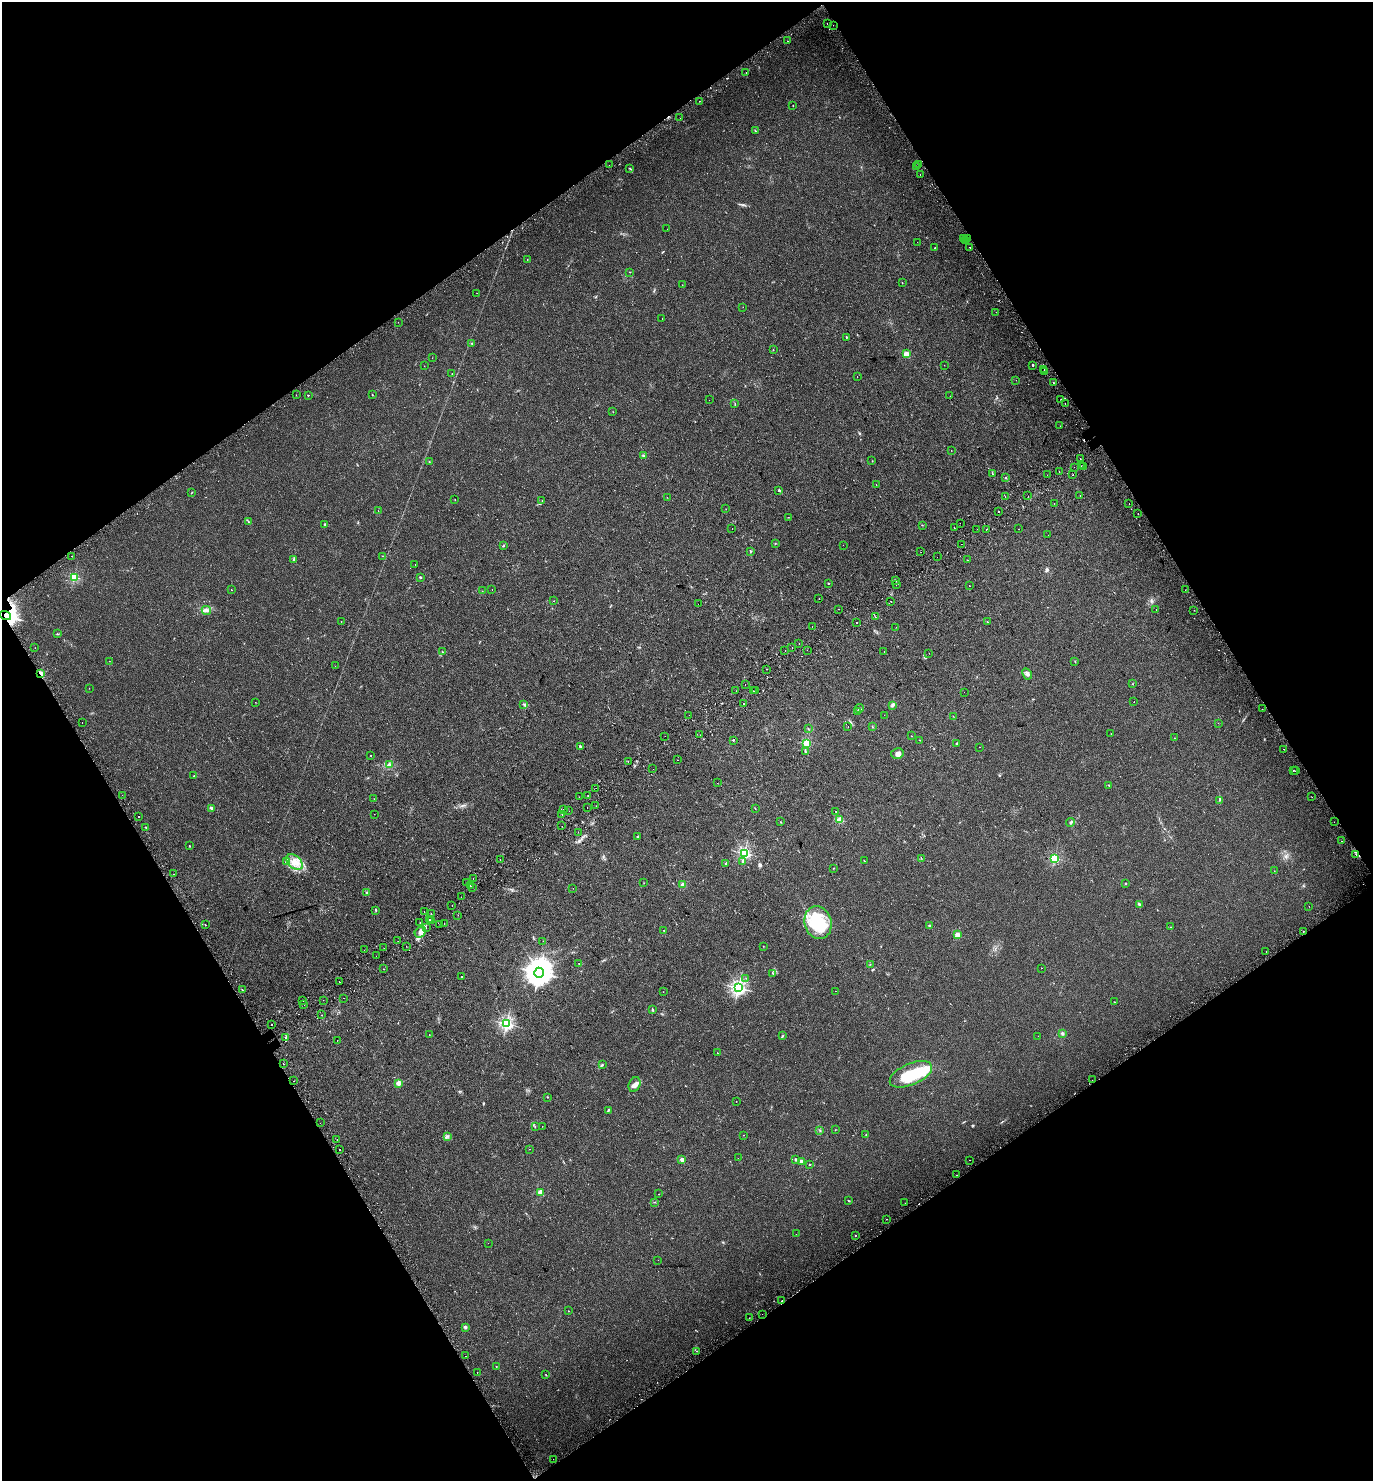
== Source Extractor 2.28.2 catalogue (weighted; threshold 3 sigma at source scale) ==
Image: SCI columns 265-5747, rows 59-5971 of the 5950 x 6034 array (HDU 1 of 3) = the unmasked area's bounding box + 8 px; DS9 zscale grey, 4 x 4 block average (1 PNG px = mean of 4 x 4 image px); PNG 1375 x 1483 px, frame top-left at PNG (2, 2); each listed source drawn as its Kron ellipse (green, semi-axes under 4 px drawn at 4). Shown black and unused: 48% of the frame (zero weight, under 2 of 3 exposures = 4% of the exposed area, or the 3 px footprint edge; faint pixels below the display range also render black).
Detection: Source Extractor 2.28.2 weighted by HDU 2 'WHT'. Background 0.0136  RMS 0.0058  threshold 0.026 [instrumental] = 3 sigma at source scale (4.5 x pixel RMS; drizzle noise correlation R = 1.50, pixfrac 1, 0.0396/0.0396 arcsec/px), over >= 5 px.
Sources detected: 406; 4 too faint to see at this stretch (4 x 4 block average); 4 inside a brighter object's white glare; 40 cosmic-ray / hot-pixel residue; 1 long thin detection or spike segment (spike, bleed or trail) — neither listed nor drawn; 1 coinciding with a brighter row at this scale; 8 inside a brighter listed object's ellipse — not listed separately; the other 348 listed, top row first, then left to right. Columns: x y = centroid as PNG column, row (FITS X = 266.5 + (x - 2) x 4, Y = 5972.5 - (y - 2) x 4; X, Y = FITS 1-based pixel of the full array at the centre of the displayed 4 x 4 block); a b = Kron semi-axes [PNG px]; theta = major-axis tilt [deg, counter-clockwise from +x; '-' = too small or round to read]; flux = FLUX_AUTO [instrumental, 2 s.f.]
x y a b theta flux
827 23 2 2 - 0.81
833 25 2 2 - 0.44
788 41 2 2 - 3.4
746 73 2 2 - 1.3
699 101 2 2 - 1.3
793 106 2 2 - 1.4
680 118 2 2 - 0.43
755 131 2 2 - 1.3
609 165 2 2 - 0.45
918 165 2 2 - 1.7
917 167 2 2 - 3.1
630 168 3 2 - 2
920 175 2 2 - 2
667 229 2 2 - 0.6
964 238 2 2 - 5.6
967 239 2 2 - 1.4
965 240 2 2 - 0.67
917 242 2 2 - 0.65
970 247 2 2 - 2.4
934 248 3 2 - 1.8
527 260 2 2 - 1.3
630 272 2 2 - 1.6
902 283 2 2 - 2.1
682 285 2 2 - 0.58
477 293 2 2 - 0.71
743 307 2 2 - 0.54
996 312 2 2 - 3.7
662 318 2 2 - 0.67
398 322 2 2 - 0.51
846 337 3 2 - 1.4
472 343 2 2 - 2.4
773 350 2 2 - 2.5
906 354 2 2 - 100
432 358 2 2 - 0.52
944 365 2 2 - 0.82
1033 365 2 2 - 9.9
424 366 2 2 - 0.63
1044 370 2 2 - 0.71
1044 372 2 2 - 1.3
452 374 2 2 - 2.6
857 376 2 2 - 0.73
1016 380 2 2 - 0.65
1053 383 2 2 - 0.96
296 395 2 2 - 0.83
308 395 2 2 - 4.4
372 395 2 2 - 1.5
950 396 2 2 - 0.51
709 400 2 2 - 1
1061 400 2 2 - 0.95
1065 403 2 2 - 0.75
735 404 2 2 - 1.3
613 412 2 2 - 0.76
1060 426 2 2 - 1.8
951 450 2 2 - 0.93
643 455 3 2 - 3.5
1080 458 2 2 - 4.6
872 461 2 2 - 0.96
429 462 2 2 - 0.97
1081 466 2 2 - 0.74
1074 467 2 2 - 1.4
1084 467 2 2 - 0.49
1059 471 2 2 - 0.6
992 474 2 2 - 1.8
1047 475 2 2 - 2.1
1073 475 2 2 - 3.8
1005 478 2 2 - 1.7
876 484 2 2 - 0.75
779 490 3 2 - 2.9
192 492 2 2 - 1.4
1080 495 2 2 - 2.7
1005 496 2 2 - 1.5
1028 496 2 2 - 0.64
667 497 2 2 - 0.89
455 499 2 2 - 0.76
542 501 2 2 - 1.1
1054 503 2 2 - 0.51
1129 504 2 2 - 1.3
726 509 2 2 - 1.1
378 511 2 2 - 0.91
999 512 2 2 - 6
1138 514 2 2 - 2.1
788 517 2 2 - 0.66
248 521 4 2 - 2.7
960 523 2 2 - 1.3
325 524 2 2 - 7.4
922 525 2 2 - 1.2
954 527 2 2 - 10
732 528 2 2 - 1.3
977 529 2 2 - 0.74
987 529 2 2 - 7.2
1018 529 2 2 - 1.9
1048 535 2 2 - 0.62
775 544 2 2 - 1.1
961 544 2 2 - 0.56
843 545 2 2 - 4.4
503 546 3 2 - 2
751 551 2 2 - 2
921 552 2 2 - 1
71 556 2 2 - 0.87
382 556 2 2 - 0.98
937 557 2 2 - 1.4
294 560 3 2 - 6.2
968 560 2 2 - 2.2
415 565 2 2 - 1.1
74 577 2 2 - 290
420 577 2 2 - 11
896 581 3 2 - 1.9
828 583 2 2 - 3.5
896 585 2 2 - 4
969 586 2 2 - 0.66
492 589 2 2 - 0.53
231 590 2 2 - 1.2
1185 590 2 2 - 0.83
482 591 2 2 - 0.51
819 599 2 2 - 6.9
553 601 2 2 - 0.67
891 601 2 2 - 9.1
698 604 2 2 - 1.4
839 609 2 2 - 1.9
1156 609 2 2 - 3
206 610 5 2 - 5.9
1194 610 2 2 - 0.87
5 616 6 4 -16 2200
875 617 2 2 - 1.4
341 622 2 2 - 0.69
857 622 2 2 - 7
987 622 2 2 - 1.8
812 627 2 2 - 1.9
896 627 2 2 - 0.38
57 634 3 2 - 1.3
799 644 2 2 - 1.5
792 647 2 2 - 70
35 648 2 2 - 1.3
785 650 2 2 - 0.69
807 650 2 2 - 0.57
443 652 2 2 - 0.87
884 652 2 2 - 1.4
929 653 2 2 - 0.52
109 661 2 2 - 0.69
1075 661 2 2 - 0.87
335 666 2 2 - 0.61
767 669 2 2 - 0.96
41 674 2 2 - 49
1027 674 6 2 -62 6.5
745 684 2 2 - 0.82
1133 684 2 2 - 1.2
89 688 2 2 - 0.79
756 690 2 2 - 0.61
736 691 2 2 - 0.8
754 691 2 2 - 4.2
964 692 2 2 - 2.8
255 702 2 2 - 0.69
1134 702 2 2 - 0.64
743 704 2 2 - 4
524 705 4 2 - 3.1
892 706 3 3 - 4.6
859 708 4 2 - 2.4
1262 709 2 2 - 0.61
858 711 2 2 - 1.6
689 715 2 2 - 2.1
884 715 2 2 - 0.48
953 716 2 2 - 0.8
82 723 2 2 - 1
1218 723 2 2 - 2.7
848 727 2 2 - 1.4
872 727 2 2 - 1.2
808 729 2 2 - 0.91
1111 734 2 2 - 0.9
700 735 2 2 - 0.66
665 736 2 2 - 3.5
911 736 2 2 - 0.82
1174 738 2 2 - 0.7
733 740 2 2 - 9.6
919 740 2 2 - 0.88
807 743 2 2 - 230
957 743 3 2 - 2.3
580 746 2 2 - 13
979 747 2 2 - 9.3
1283 749 2 2 - 1.6
805 751 3 2 - 2.5
897 754 6 5 - 15
371 756 2 2 - 1.2
677 760 2 2 - 1.5
628 761 2 2 - 1
389 764 4 3 - 5.3
653 769 2 2 - 1.8
1294 770 2 2 - 1.6
1295 771 2 2 - 2.9
194 776 2 2 - 4.3
717 783 2 2 - 0.72
1109 785 2 2 - 1.7
596 788 2 2 - 6
122 795 2 2 - 0.49
588 796 2 2 - 2.3
579 797 2 2 - 0.69
1312 797 2 2 - 1
374 799 2 2 - 1.3
1219 800 2 2 - 1.1
596 806 2 2 - 0.7
587 807 2 2 - 2.1
211 808 2 2 - 24
755 809 2 2 - 0.85
563 810 2 2 - 2.2
569 811 2 2 - 2.6
836 811 2 2 - 5.3
374 814 2 2 - 2.2
562 814 2 2 - 2.2
138 817 2 2 - 1.5
840 820 2 2 - 150
780 822 2 2 - 1.6
1070 822 4 2 - 5.3
1334 822 2 2 - 2.8
562 826 2 2 - 2.1
145 827 2 2 - 1
578 832 2 2 - 2.1
638 836 2 2 - 7.9
1341 841 2 2 - 1.7
189 846 2 2 - 3.4
744 853 2 2 - 540
1356 855 2 2 - 1.3
921 858 2 2 - 1.1
1054 858 2 2 - 330
500 859 2 2 - 0.73
743 861 2 2 - 11
864 861 2 2 - 1.4
286 862 3 2 - 2.6
294 862 9 6 -41 30
725 864 3 2 - 1.6
833 868 2 2 - 1.1
1274 871 2 2 - 0.59
173 874 2 2 - 0.67
473 878 2 2 - 4
466 883 2 2 - 1.4
644 883 2 2 - 0.75
1125 883 2 2 - 3.2
682 884 3 3 - 5.3
470 885 2 2 - 4.3
472 887 2 2 - 2.5
573 888 2 2 - 0.66
366 893 3 2 - 2.9
461 897 2 2 - 1.1
1139 904 3 2 - 5
452 905 2 2 - 4.2
1309 906 2 2 - 1.2
376 910 2 2 - 6.4
424 911 2 2 - 3.1
431 914 2 2 - 1.1
458 915 2 2 - 3
430 919 2 2 - 1.7
432 920 2 2 - 2.1
420 922 2 2 - 2.2
444 923 2 2 - 1.3
818 923 16 13 -74 110
205 924 2 2 - 1.1
440 925 2 2 - 1.2
930 926 2 2 - 23
1171 927 2 2 - 0.91
426 928 2 2 - 0.69
664 931 3 2 - 1.5
1303 931 2 2 - 2.6
420 932 6 5 - 16
957 935 2 2 - 74
398 941 2 2 - 1.1
543 941 2 2 - 0.86
406 946 2 2 - 0.62
763 946 2 2 - 0.81
384 948 2 2 - 1.3
364 950 2 2 - 2.2
1266 951 2 2 - 3.9
376 956 2 2 - 1.3
579 964 2 2 - 1.3
870 964 2 2 - 0.67
1041 968 2 2 - 1.3
384 969 2 2 - 1.3
539 973 5 4 - 4500
773 973 2 2 - 1.1
462 976 2 2 - 5.5
746 978 2 2 - 0.75
339 982 2 2 - 3.1
738 988 2 2 - 920
242 990 2 2 - 4
836 991 2 2 - 1
663 992 2 2 - 0.55
344 998 2 2 - 3.6
323 1000 2 2 - 2.7
302 1001 2 2 - 0.71
1114 1002 2 2 - 2.8
304 1005 2 2 - 1.8
653 1010 3 2 - 2.8
322 1015 2 2 - 2.9
271 1024 2 2 - 6.5
506 1024 2 2 - 680
1062 1033 3 3 - 4
429 1034 2 2 - 1.1
782 1036 3 2 - 2.8
1038 1036 2 2 - 0.57
286 1038 2 2 - 1.8
337 1041 2 2 - 1.5
718 1053 2 2 - 0.74
283 1064 2 2 - 1.4
602 1065 3 2 - 2.3
911 1074 22 10 24 130
1092 1080 2 2 - 2
293 1081 2 2 - 1.6
398 1083 2 2 - 66
634 1085 8 5 68 14
547 1097 2 2 - 3.4
736 1101 2 2 - 0.69
608 1110 3 2 - 3.4
320 1123 2 2 - 0.61
542 1126 2 2 - 0.63
535 1127 2 2 - 0.86
835 1130 2 2 - 0.7
820 1131 2 2 - 1.1
743 1135 2 2 - 0.64
866 1135 2 2 - 1.9
447 1136 2 2 - 2.5
337 1139 2 2 - 1.7
529 1149 2 2 - 0.7
340 1150 2 2 - 7.3
738 1158 2 2 - 0.54
795 1159 2 2 - 15
682 1160 2 2 - 44
970 1160 2 2 - 3.2
801 1161 2 2 - 50
810 1165 2 2 - 1.3
956 1175 2 2 - 1.3
540 1192 2 2 - 91
659 1194 2 2 - 1.2
848 1201 3 2 - 2
654 1202 2 2 - 0.89
905 1203 2 2 - 1.9
887 1219 2 2 - 3.7
796 1234 2 2 - 0.36
855 1235 2 2 - 3.7
488 1243 2 2 - 0.38
658 1260 2 2 - 0.74
782 1301 2 2 - 11
568 1311 2 2 - 1
762 1314 2 2 - 0.93
749 1318 2 2 - 0.92
465 1327 2 2 - 23
697 1351 2 2 - 1.1
466 1356 2 2 - 1.4
496 1366 2 2 - 1.4
477 1372 2 2 - 9.1
546 1375 3 2 - 1.3
553 1459 2 2 - 2.2
Overlapping masked pixels (flux is a lower limit): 2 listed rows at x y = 5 616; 41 674
Diffuse or blended objects may show on this block-average render without a row.